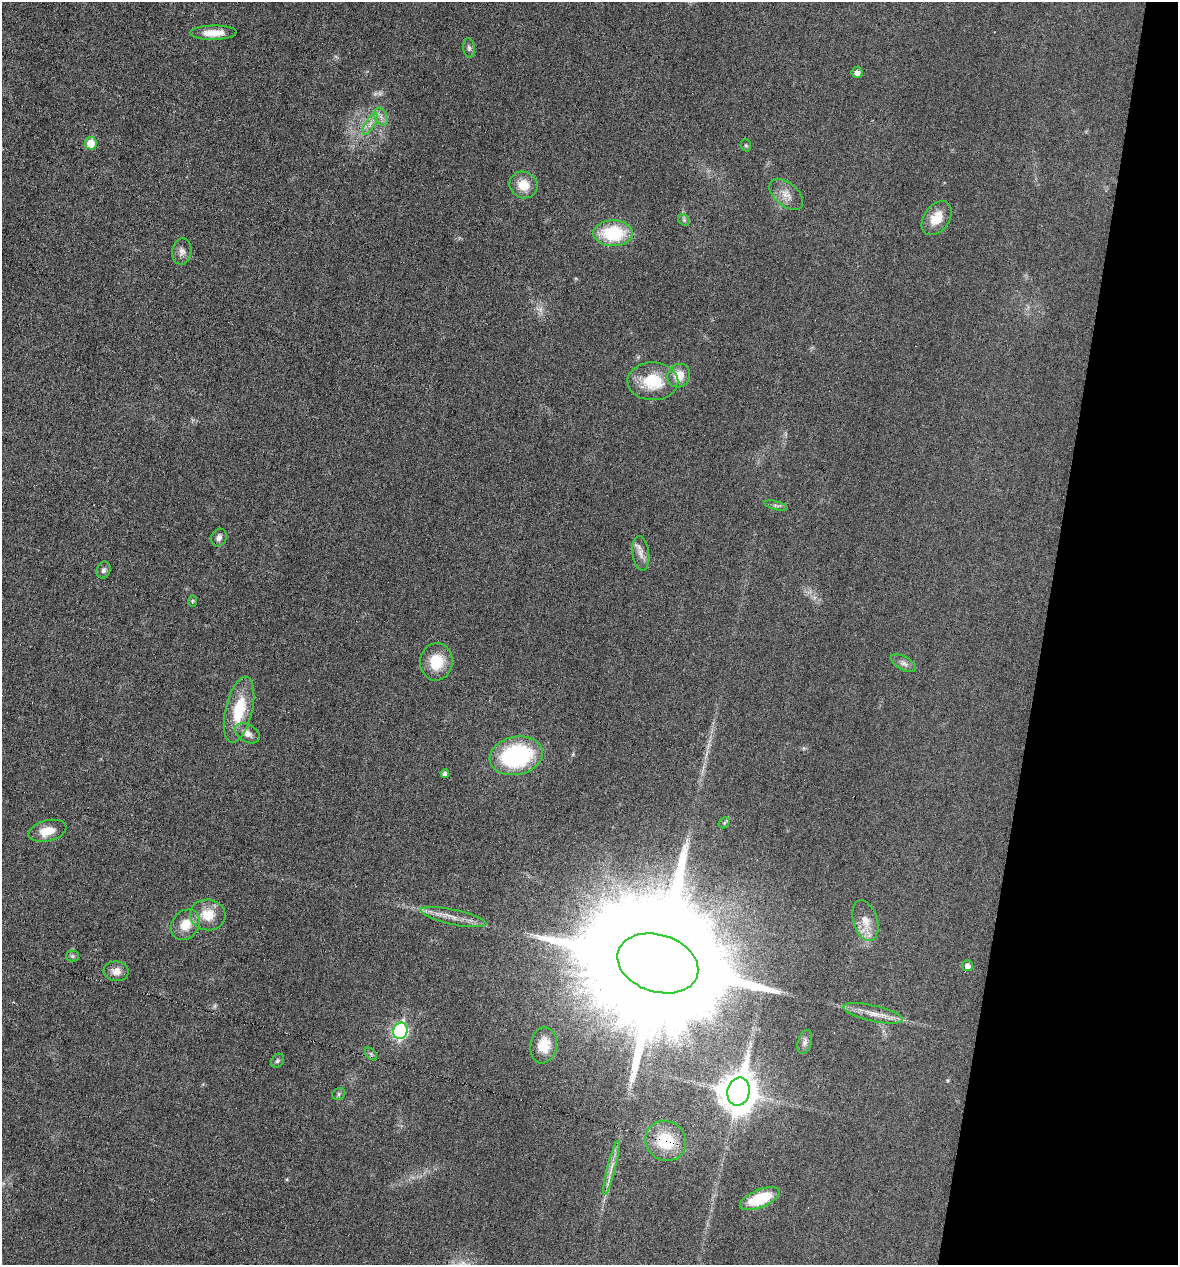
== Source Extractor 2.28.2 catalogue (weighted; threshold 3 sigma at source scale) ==
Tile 8 of 4 x 4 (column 4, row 2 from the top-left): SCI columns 3648-4823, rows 2527-3789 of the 5066 x 5052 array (HDU 1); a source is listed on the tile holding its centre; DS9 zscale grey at full resolution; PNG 1180 x 1267 px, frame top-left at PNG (2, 2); each listed source drawn as its Kron ellipse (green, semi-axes under 4 px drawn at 4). Shown black and unused: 11% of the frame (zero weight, under 3 of 6 exposures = <1% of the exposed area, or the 3 px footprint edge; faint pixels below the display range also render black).
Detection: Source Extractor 2.28.2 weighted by HDU 2 'WHT'; one run over the whole footprint, this tile lists its part. Background 0.0182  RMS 0.0035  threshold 0.0143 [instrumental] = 3 sigma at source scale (4.09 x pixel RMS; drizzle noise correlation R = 1.36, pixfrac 0.8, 0.05/0.05 arcsec/px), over >= 5 px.
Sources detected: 51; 3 too faint to see at this stretch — neither listed nor drawn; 1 inside a brighter listed object's ellipse — not listed separately; the other 47 listed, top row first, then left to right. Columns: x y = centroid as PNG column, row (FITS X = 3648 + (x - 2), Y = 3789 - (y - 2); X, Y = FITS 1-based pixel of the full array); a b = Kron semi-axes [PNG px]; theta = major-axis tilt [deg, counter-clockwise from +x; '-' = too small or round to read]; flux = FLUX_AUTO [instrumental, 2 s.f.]
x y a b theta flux
213 33 23 7 1 4.8
469 48 9 6 -82 0.9
857 73 5 5 - 1.9
381 117 9 6 -65 1.4
370 124 12 5 59 1.8
91 143 6 6 - 6.1
746 145 6 5 - 0.45
523 185 14 13 - 5.1
786 194 20 11 -40 3.3
937 218 19 12 54 6.2
684 220 6 5 - 0.61
613 233 19 13 0 18
182 251 13 9 82 1.9
679 376 12 11 - 5
653 381 25 19 -1 12
776 505 12 3 -14 0.77
219 537 9 7 62 1.3
641 553 17 8 -83 2.4
103 570 9 6 67 0.95
192 601 6 4 89 0.39
436 662 19 16 84 8.8
903 663 14 6 -29 1.5
239 710 33 13 76 13
247 733 13 8 -29 2.6
516 756 27 19 12 41
445 774 4 4 - 1.2
724 823 6 4 47 0.5
47 831 19 10 14 5.4
208 915 18 15 -6 6.6
453 917 33 7 -12 4.2
865 921 21 12 -73 4.8
185 925 16 13 53 5.1
72 956 6 5 - 0.54
658 963 41 28 -18 26000
967 966 5 5 - 2
116 971 12 10 -8 2.5
873 1013 30 8 -13 4.3
400 1031 8 7 - 57
805 1042 12 7 73 1.3
544 1045 18 13 81 5.5
371 1054 7 4 -46 0.56
277 1061 7 6 - 0.65
738 1092 14 11 77 790
339 1094 7 5 26 0.64
666 1141 21 19 -41 12
611 1168 28 4 76 2.9
760 1199 21 9 22 14
Overlapping masked pixels (flux is a lower limit): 1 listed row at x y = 666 1141